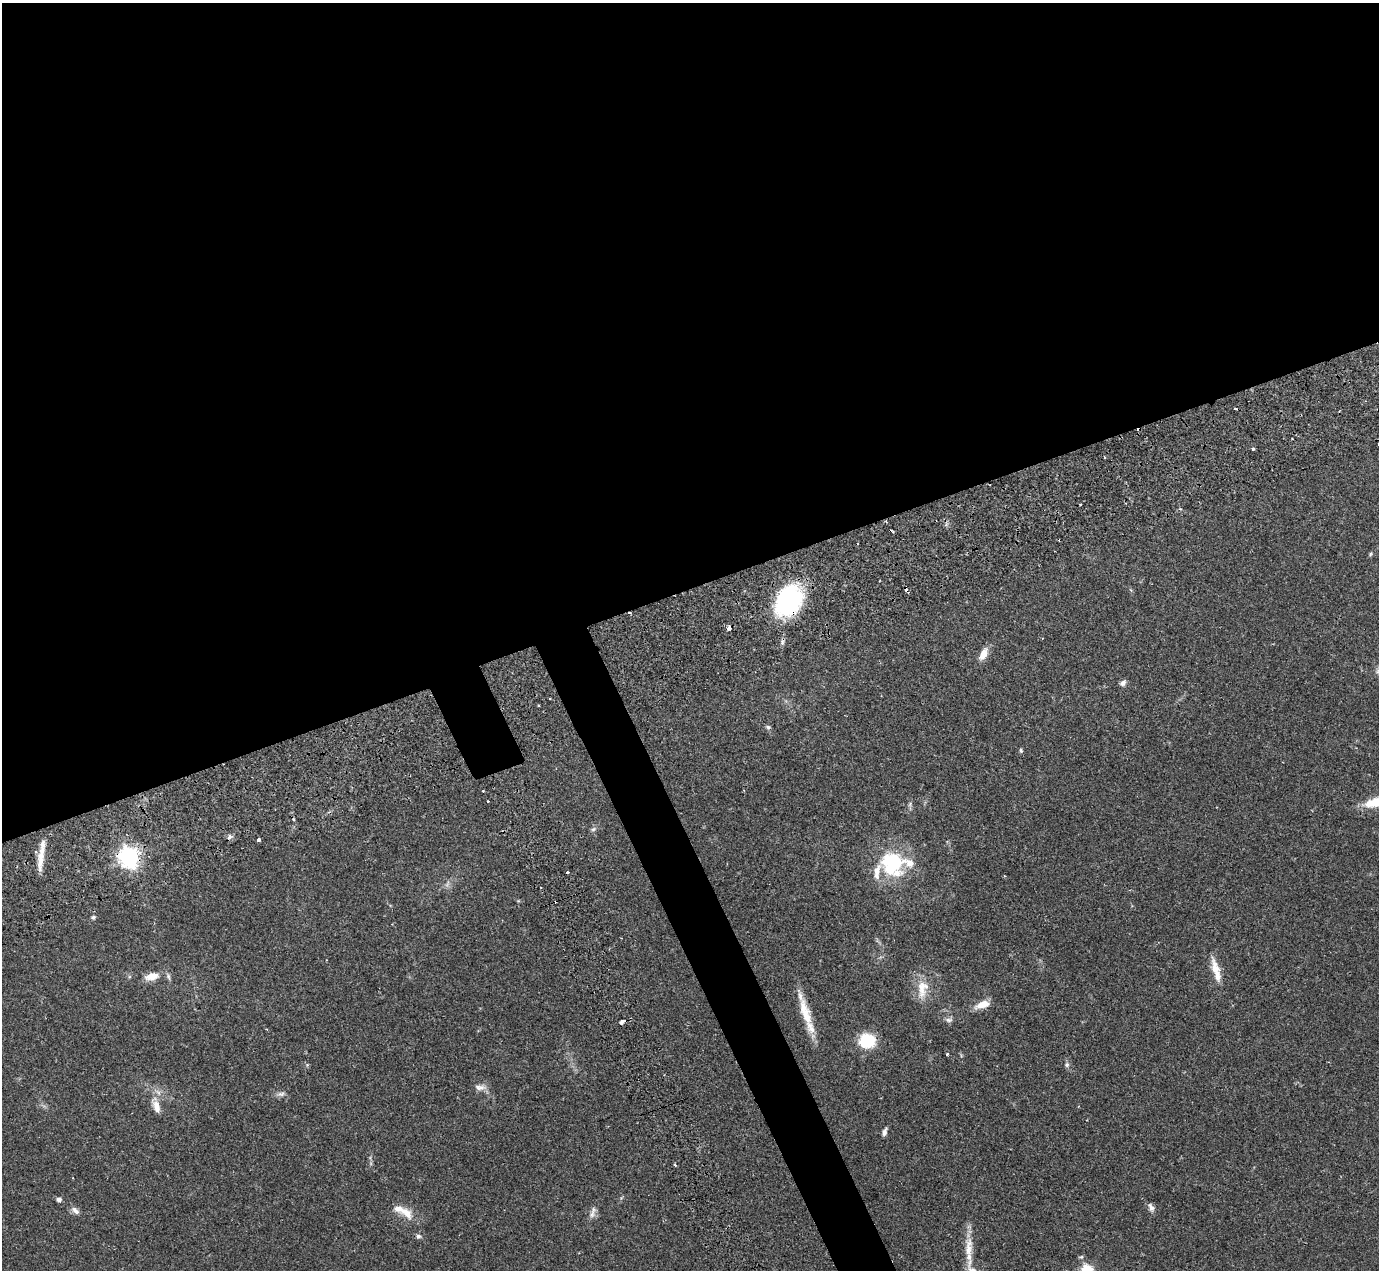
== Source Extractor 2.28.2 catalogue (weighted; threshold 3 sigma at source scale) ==
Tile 2 of 4 x 4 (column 2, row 1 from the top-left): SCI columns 1525-2901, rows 4094-5361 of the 5751 x 5797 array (HDU 1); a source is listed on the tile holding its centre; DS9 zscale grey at full resolution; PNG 1381 x 1272 px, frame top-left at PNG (2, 3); no overlay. Shown black and unused: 49% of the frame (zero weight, under 2 of 3 exposures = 9% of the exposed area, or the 3 px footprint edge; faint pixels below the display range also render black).
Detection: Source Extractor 2.28.2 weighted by HDU 2 'WHT'; one run over the whole footprint, this tile lists its part. Background 0.0831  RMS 0.0058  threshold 0.0259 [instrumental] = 3 sigma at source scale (4.5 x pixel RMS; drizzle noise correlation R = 1.50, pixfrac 1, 0.05/0.05 arcsec/px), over >= 5 px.
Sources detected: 66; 1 inside a brighter object's white glare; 10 cosmic-ray / hot-pixel residue — not listed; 6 inside a brighter listed object's ellipse — not listed separately; the other 49 listed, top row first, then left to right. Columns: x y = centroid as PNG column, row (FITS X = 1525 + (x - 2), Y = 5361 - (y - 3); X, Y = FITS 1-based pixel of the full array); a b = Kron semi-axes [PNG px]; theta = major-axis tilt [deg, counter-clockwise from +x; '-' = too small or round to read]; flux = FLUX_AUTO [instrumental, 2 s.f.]
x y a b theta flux
1253 449 3 3 - 1.6
1104 457 3 2 - 0.5
886 521 3 3 - 0.54
1370 554 6 4 87 0.67
789 600 27 20 59 84
729 628 4 3 - 12
983 654 15 8 60 6
1377 671 7 5 61 1.3
1123 683 9 6 42 2
538 705 3 2 - 0.56
768 727 7 5 -17 1.2
1021 750 6 4 -86 0.84
483 791 2 2 - 0.51
488 801 3 3 - 1.6
1375 802 28 11 15 13
910 804 9 4 89 1.3
593 829 8 5 27 1.4
229 837 8 6 51 1.6
259 840 3 3 - 1.9
129 857 8 7 - 350
40 861 30 7 84 7.5
893 863 28 24 -58 43
568 872 3 3 - 1.8
447 884 12 4 65 1.6
93 917 6 5 - 1
1215 968 28 11 -74 8.5
152 976 16 8 14 7
168 976 11 5 -72 1.5
922 989 29 14 82 11
982 1004 18 8 18 6.8
805 1012 42 12 -73 15
948 1020 11 6 0 1.9
622 1022 6 3 29 4.5
867 1041 15 13 8 24
947 1054 3 3 - 0.68
1067 1065 7 6 - 1.5
480 1087 17 8 2 3.6
281 1094 11 6 7 2.1
156 1106 22 9 -71 6.8
884 1132 10 5 74 1.8
675 1165 4 3 - 0.65
59 1199 6 5 - 1.8
1151 1207 12 7 -59 2.6
75 1211 12 7 -41 2.8
406 1213 23 11 -39 8.5
592 1214 10 10 - 2.9
418 1236 7 6 - 1.6
969 1250 49 9 -89 12
1087 1270 6 6 - 58
Overlapping masked pixels (flux is a lower limit): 5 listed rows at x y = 886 521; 789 600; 729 628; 129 857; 622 1022
Isophote crosses this tile's border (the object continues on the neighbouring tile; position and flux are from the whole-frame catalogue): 2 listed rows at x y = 1375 802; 1087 1270